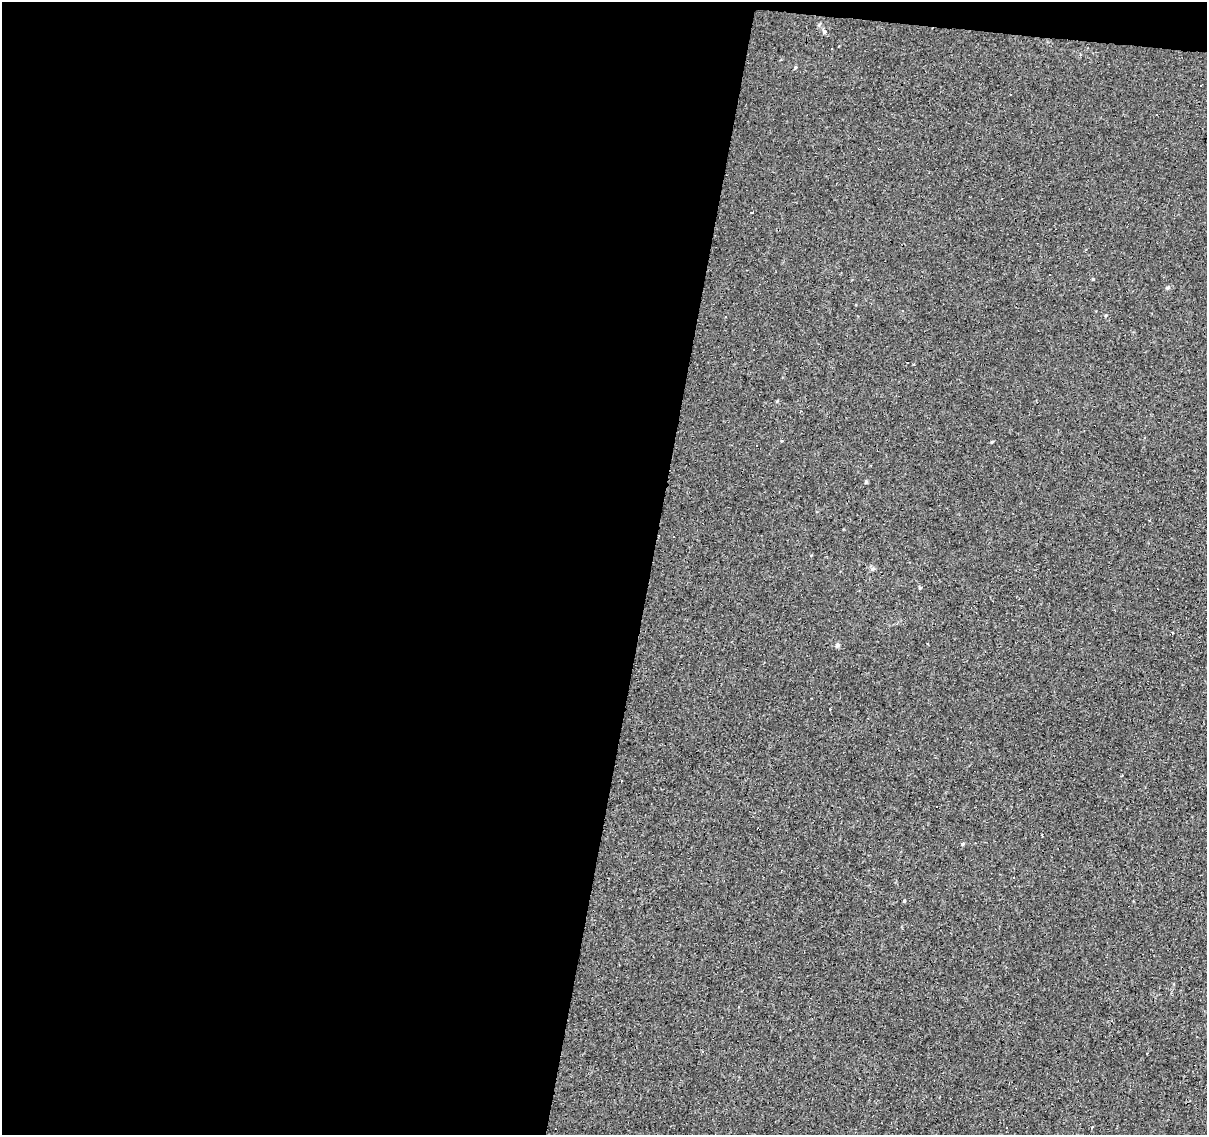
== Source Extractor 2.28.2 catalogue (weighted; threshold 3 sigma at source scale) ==
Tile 1 of 4 x 4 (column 1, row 1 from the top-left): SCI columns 1-1205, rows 3622-4754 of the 4824 x 5035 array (HDU 1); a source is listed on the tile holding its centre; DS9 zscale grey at full resolution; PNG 1209 x 1137 px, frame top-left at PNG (2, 2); no overlay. Shown black and unused: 55% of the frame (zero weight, under 3 of 4 exposures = <1% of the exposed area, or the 3 px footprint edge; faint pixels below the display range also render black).
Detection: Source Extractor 2.28.2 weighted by HDU 2 'WHT'; one run over the whole footprint, this tile lists its part. Background -0.00146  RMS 0.0033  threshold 0.0146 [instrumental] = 3 sigma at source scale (4.5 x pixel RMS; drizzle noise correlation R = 1.50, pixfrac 1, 0.0396/0.0396 arcsec/px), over >= 5 px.
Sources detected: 34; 15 cosmic-ray / hot-pixel residue — not listed; the other 19 listed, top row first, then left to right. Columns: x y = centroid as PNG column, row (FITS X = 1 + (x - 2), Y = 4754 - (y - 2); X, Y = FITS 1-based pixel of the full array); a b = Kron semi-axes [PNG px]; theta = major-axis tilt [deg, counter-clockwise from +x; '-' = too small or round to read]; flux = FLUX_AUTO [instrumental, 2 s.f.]
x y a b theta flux
824 32 6 5 - 0.62
795 67 5 3 - 0.32
752 212 3 3 - 1.7
1093 279 4 3 - 0.26
1168 288 8 4 10 0.49
782 441 3 2 - 0.44
992 442 5 3 - 0.29
757 446 3 2 - 0.52
866 482 5 4 - 0.44
674 537 3 2 - 0.35
873 569 6 6 - 0.79
920 588 5 4 - 0.39
1172 633 4 2 - 0.26
837 645 6 5 - 0.82
1042 835 3 3 - 0.57
963 844 5 4 - 0.39
1014 878 3 3 - 0.4
904 901 4 3 - 0.32
1007 1128 3 2 - 0.46